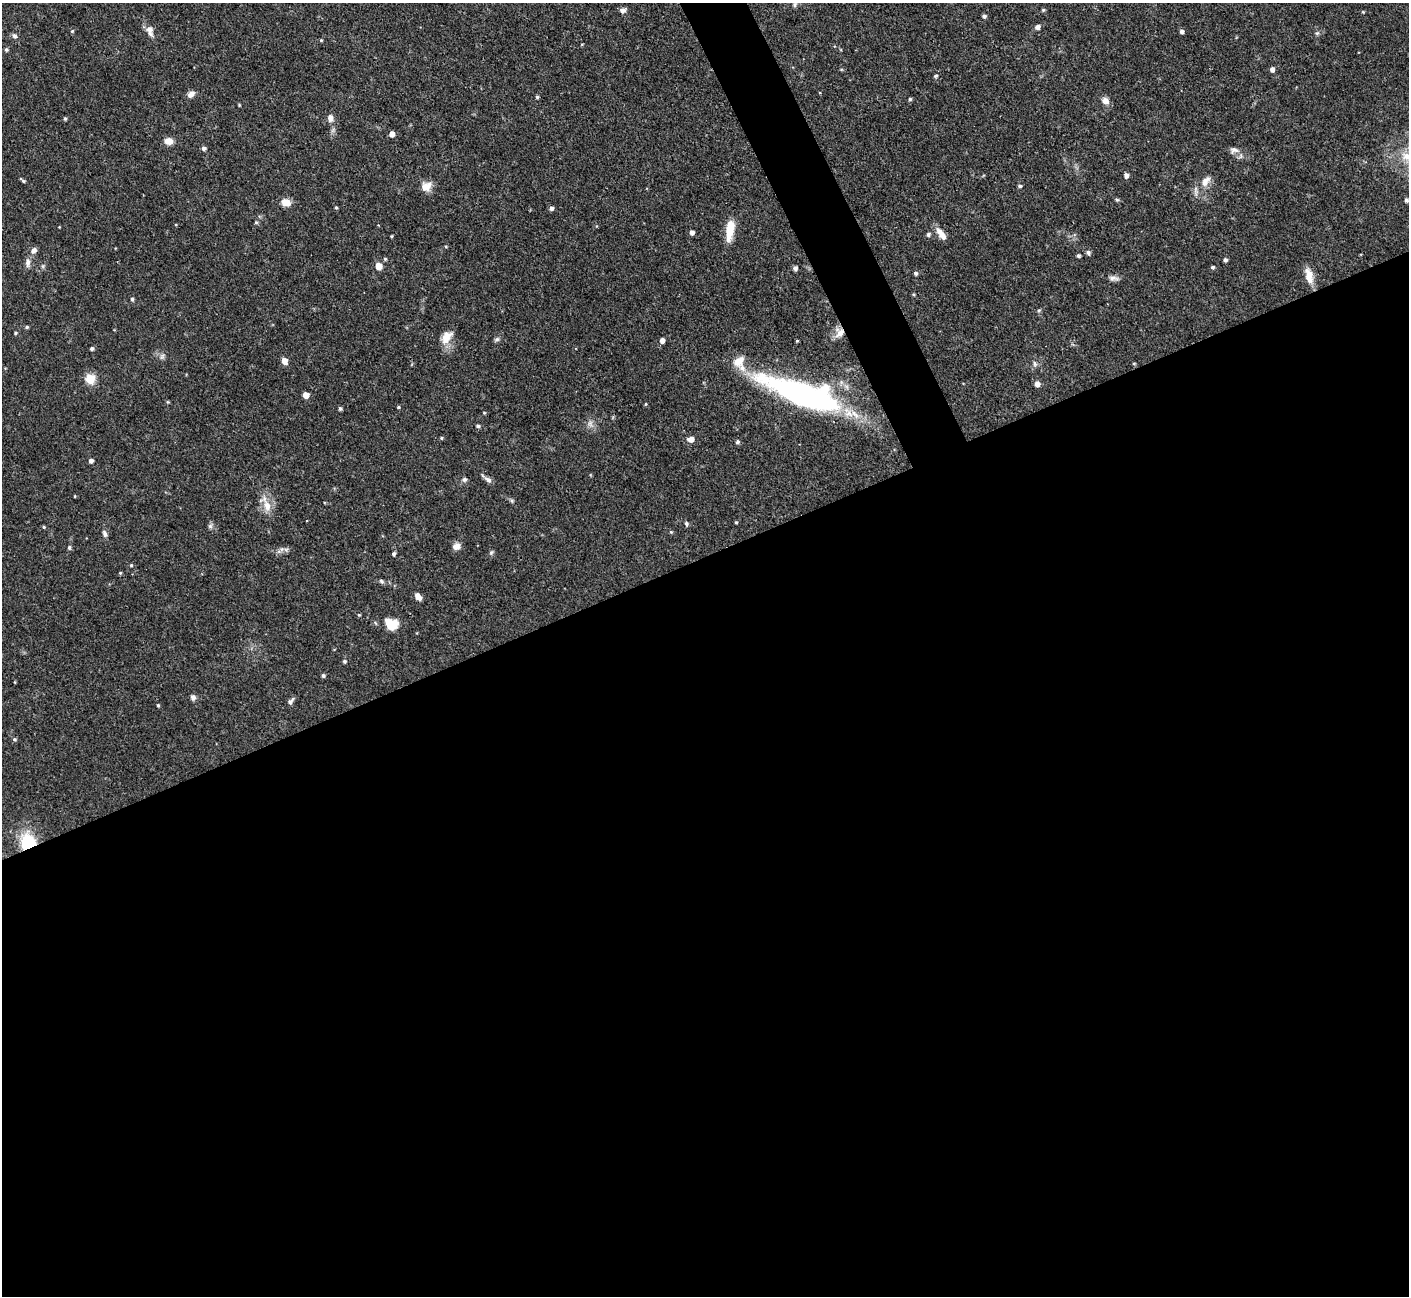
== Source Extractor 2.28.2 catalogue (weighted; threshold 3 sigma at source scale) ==
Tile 15 of 4 x 4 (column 3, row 4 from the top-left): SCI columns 2816-4222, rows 156-1449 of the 5629 x 5618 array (HDU 1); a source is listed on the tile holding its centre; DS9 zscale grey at full resolution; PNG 1411 x 1298 px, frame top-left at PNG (2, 3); no overlay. Shown black and unused: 59% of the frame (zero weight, under 3 of 4 exposures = <1% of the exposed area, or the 3 px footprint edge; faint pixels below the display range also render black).
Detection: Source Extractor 2.28.2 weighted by HDU 2 'WHT'; one run over the whole footprint, this tile lists its part. Background 0.0876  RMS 0.0036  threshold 0.0162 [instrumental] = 3 sigma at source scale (4.5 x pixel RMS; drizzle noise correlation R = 1.50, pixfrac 1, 0.05/0.05 arcsec/px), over >= 5 px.
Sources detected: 117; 1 too faint to see at this stretch — not listed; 2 inside a brighter listed object's ellipse — not listed separately; the other 114 listed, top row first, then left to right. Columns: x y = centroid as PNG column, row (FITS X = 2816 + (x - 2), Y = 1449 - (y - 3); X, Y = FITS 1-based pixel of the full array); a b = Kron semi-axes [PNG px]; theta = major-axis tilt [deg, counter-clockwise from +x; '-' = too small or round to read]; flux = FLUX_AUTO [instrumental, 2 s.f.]
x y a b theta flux
622 10 7 6 - 1.4
1043 10 5 4 - 0.44
1363 12 4 3 - 0.32
984 16 4 4 - 0.88
1037 27 5 5 - 1.7
149 29 12 9 -44 2.4
72 31 4 4 - 0.48
1181 31 4 4 - 1.2
1317 33 5 5 - 0.6
14 36 7 6 - 0.97
321 40 4 4 - 0.38
582 44 4 3 - 0.27
6 49 5 4 - 0.7
841 69 5 3 - 0.37
1272 69 5 4 - 1.7
935 76 5 4 - 0.64
191 94 9 6 43 1.9
537 97 4 4 - 0.55
910 99 4 4 - 0.53
1105 101 9 8 - 2.1
239 105 4 3 - 0.33
330 118 9 6 -86 1.9
65 119 4 3 - 0.58
392 134 5 4 - 2.6
169 141 9 7 -10 2.9
204 148 5 4 - 1
1234 150 12 8 10 1.8
1407 156 20 12 -14 6.3
1126 175 5 4 - 1.5
23 180 8 3 -40 0.7
1205 181 17 9 58 3.8
426 186 13 11 30 3.5
1020 186 4 3 - 0.64
1117 200 6 4 -2 0.5
1406 200 5 4 - 0.93
286 202 10 8 -18 3.5
336 208 4 4 - 0.44
551 208 5 4 - 1.1
256 222 6 4 1 0.41
730 230 25 9 82 6.9
692 233 4 4 - 1.6
928 234 5 5 - 0.9
941 234 17 7 -54 3.4
392 236 5 3 - 0.3
446 247 5 3 - 0.36
34 250 9 7 56 1.6
1088 253 6 5 - 0.96
1078 256 4 3 - 0.82
385 259 5 4 - 0.47
1225 260 4 4 - 0.93
28 262 11 7 87 1.7
379 266 5 5 - 5
1213 267 5 4 - 0.62
795 268 5 4 - 1.3
916 273 5 4 - 0.82
1309 276 21 9 -77 4.5
1113 278 15 5 -6 1.6
913 294 4 3 - 0.4
132 299 6 4 -75 0.59
1039 310 5 3 - 0.47
27 327 4 4 - 0.47
15 333 4 3 - 0.42
840 333 14 10 61 3.4
446 337 20 12 57 4.6
497 339 7 5 16 0.79
662 340 4 4 - 2.1
797 341 4 3 - 0.36
92 349 4 4 - 0.76
162 356 9 5 63 0.99
284 361 5 5 - 3.9
1134 363 5 3 - 0.38
1035 364 8 5 -83 0.89
90 379 5 5 - 19
1037 384 5 5 - 2.1
802 394 81 22 -19 110
306 395 5 5 - 4.1
168 402 5 4 - 0.38
646 404 5 3 - 0.33
398 407 4 3 - 0.42
340 408 4 4 - 0.71
484 413 4 4 - 0.36
478 426 5 4 - 0.78
441 438 4 4 - 0.47
691 439 6 5 - 2.7
737 442 6 5 - 0.74
91 461 4 4 - 1.4
464 480 6 6 - 0.9
488 480 12 6 -37 1.5
75 496 4 2 - 0.26
512 501 6 4 -46 0.57
267 506 25 11 -52 4.6
736 522 4 3 - 0.46
686 524 5 5 - 0.69
210 526 6 6 - 0.85
44 527 4 4 - 0.46
671 532 4 4 - 0.4
105 534 9 5 -67 1
456 546 9 7 36 2.4
69 547 6 4 -78 0.62
286 549 7 4 18 0.8
491 553 7 5 55 0.64
394 554 5 4 - 0.81
131 565 5 4 - 0.49
120 573 4 4 - 0.38
381 581 7 5 -29 0.75
418 597 8 5 -53 2.2
391 624 14 11 -29 7.3
344 661 5 4 - 0.66
323 675 5 4 - 0.76
193 698 6 6 - 1.3
290 701 8 5 50 1.3
158 705 4 3 - 0.46
14 739 5 4 - 0.58
27 842 18 17 - 15
Overlapping masked pixels (flux is a lower limit): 2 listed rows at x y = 840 333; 27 842
Isophote crosses this tile's border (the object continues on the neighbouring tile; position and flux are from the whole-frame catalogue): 1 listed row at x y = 1407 156